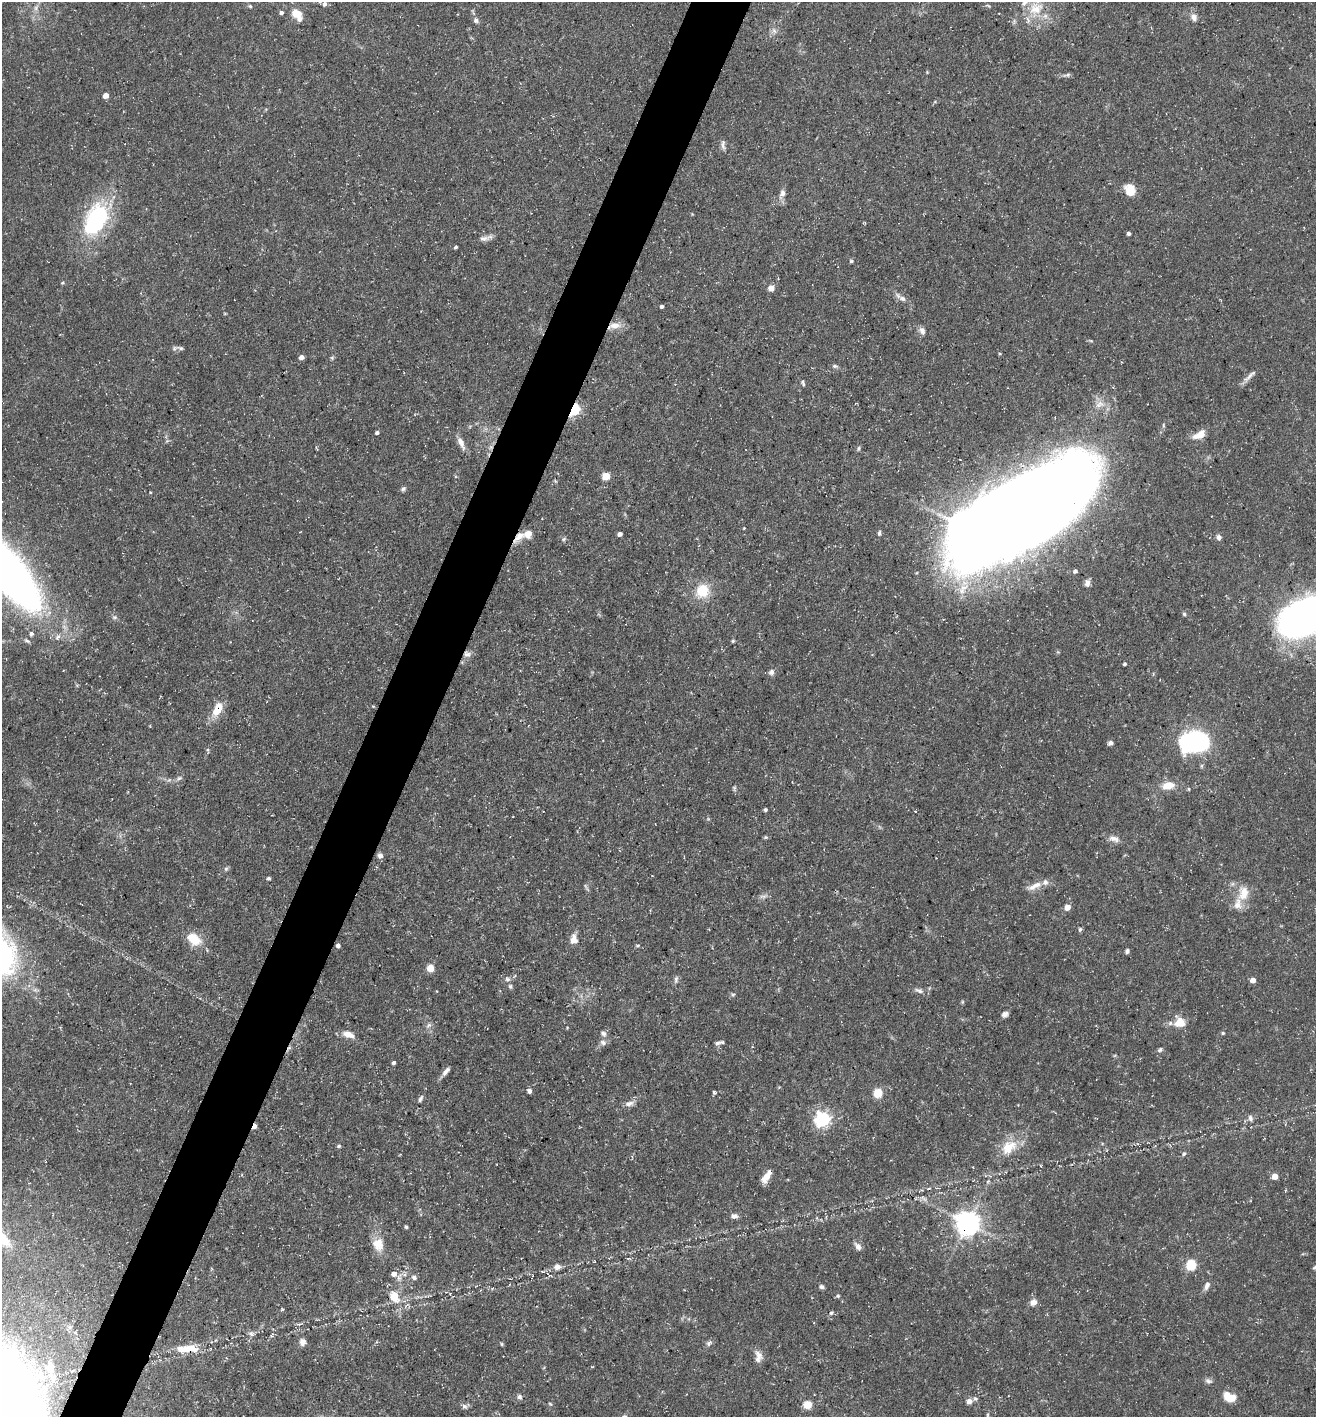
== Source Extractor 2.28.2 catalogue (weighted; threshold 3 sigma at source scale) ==
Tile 7 of 4 x 4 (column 3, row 2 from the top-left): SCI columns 2769-4082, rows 2833-4247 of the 5674 x 5663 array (HDU 1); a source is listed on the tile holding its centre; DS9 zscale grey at full resolution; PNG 1318 x 1419 px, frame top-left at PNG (2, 2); no overlay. Shown black and unused: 5% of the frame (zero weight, under 3 of 5 exposures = <1% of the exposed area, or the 3 px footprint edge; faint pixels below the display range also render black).
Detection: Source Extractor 2.28.2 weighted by HDU 2 'WHT'; one run over the whole footprint, this tile lists its part. Background 0.0534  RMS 0.0049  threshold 0.0221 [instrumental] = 3 sigma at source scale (4.5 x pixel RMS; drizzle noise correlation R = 1.50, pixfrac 1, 0.05/0.05 arcsec/px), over >= 5 px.
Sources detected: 168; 1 too faint to see at this stretch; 2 inside a brighter object's white glare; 3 cosmic-ray / hot-pixel residue — not listed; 7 inside a brighter listed object's ellipse — not listed separately; the other 155 listed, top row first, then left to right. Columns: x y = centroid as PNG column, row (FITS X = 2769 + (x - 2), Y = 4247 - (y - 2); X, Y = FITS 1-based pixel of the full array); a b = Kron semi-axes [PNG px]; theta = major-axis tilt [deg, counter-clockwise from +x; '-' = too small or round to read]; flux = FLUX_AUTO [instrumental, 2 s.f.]
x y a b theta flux
324 4 6 5 - 1.5
250 6 5 5 - 0.65
988 6 8 3 -44 0.61
36 8 10 5 58 1.8
1036 9 25 19 51 15
281 12 5 4 - 1.3
297 14 14 11 -32 6
1194 17 10 8 -65 2.8
476 20 9 7 -52 1.6
774 31 9 6 -63 1.9
1067 75 12 5 12 1.3
105 95 4 4 - 5.8
723 145 14 5 -83 1.7
1130 190 10 8 -65 10
782 193 9 8 - 2.3
96 218 39 23 70 55
1129 233 3 3 - 1.2
484 238 16 7 5 2.5
456 247 4 3 - 0.73
851 261 5 4 - 0.72
771 288 7 7 - 2.9
902 298 11 7 -24 2.3
662 306 4 3 - 1.3
614 326 19 9 7 5
922 331 10 7 -69 2.1
180 348 10 5 -14 1.4
301 357 5 4 - 2.7
332 358 5 5 - 0.71
835 366 9 5 -14 1
1250 376 23 5 42 2.7
803 383 7 4 -69 0.94
574 409 5 4 - 83
377 433 4 4 - 1
1199 435 18 8 27 5.9
461 443 17 6 -67 3.6
859 448 7 3 89 0.73
606 476 5 5 - 17
555 481 6 3 -71 0.51
403 489 7 5 29 1.1
150 492 4 3 - 0.38
1022 509 129 55 33 1700
879 533 7 5 87 1
620 534 4 4 - 2.2
519 536 17 8 42 4.4
1219 537 6 6 - 1.8
564 539 6 4 61 0.78
1075 571 4 4 - 1.3
7 572 55 19 -52 520
1087 583 9 6 78 2.4
702 591 20 18 63 12
1184 614 5 4 - 0.87
114 617 8 6 1 1.1
1303 617 42 27 25 230
31 634 5 5 - 1.3
733 641 5 4 - 0.61
467 654 11 8 -17 2.3
462 662 5 5 - 0.66
1125 664 3 3 - 0.97
771 672 8 7 - 1.7
217 709 19 10 62 9.1
1193 742 28 20 10 69
1110 743 5 4 - 1.8
179 778 8 5 21 1.2
169 780 5 5 - 0.94
1168 785 12 8 12 7.9
734 788 7 5 89 0.79
1189 789 5 3 - 0.49
765 810 4 4 - 0.98
766 837 6 4 0 0.66
1114 839 16 8 -15 3.1
380 855 6 6 - 2
226 869 6 5 - 0.93
268 878 4 4 - 1
1034 886 24 8 23 4.9
1243 893 23 16 80 8.9
763 896 12 5 14 1.7
1067 907 5 4 - 5.9
1080 929 6 5 - 0.91
194 939 19 13 -39 9.9
574 939 12 9 -88 4.2
338 945 4 4 - 1.6
638 945 7 3 1 0.68
1127 951 6 4 74 1.1
430 968 5 5 - 12
507 979 7 5 -16 1.3
676 979 11 5 81 1.3
1253 980 4 4 - 4.3
510 986 6 5 - 0.88
919 990 14 6 -20 2.1
733 995 5 5 - 0.72
962 1002 6 4 90 0.56
1005 1014 7 6 - 1.9
1179 1022 14 13 - 7.3
429 1025 8 5 36 1.4
567 1028 5 3 - 0.41
1223 1033 5 4 - 0.68
349 1034 13 7 -18 4.9
603 1034 9 7 -41 1.6
603 1042 10 8 -19 1.8
719 1043 11 4 13 1.5
1160 1050 8 5 45 1
394 1063 4 3 - 1.2
446 1071 13 5 49 2.3
529 1091 5 4 - 1.7
714 1093 6 3 -63 0.81
878 1093 5 5 - 24
420 1099 9 5 62 1.2
629 1104 13 7 19 2.6
1250 1118 8 5 -73 1.5
822 1119 6 6 - 130
254 1126 6 4 75 3.3
339 1146 5 4 - 0.71
1009 1147 26 17 38 12
1184 1154 6 4 66 0.76
1041 1166 5 3 - 0.38
973 1167 4 2 - 0.34
1275 1176 5 4 - 6.4
766 1177 15 7 57 5.6
988 1181 6 4 50 0.96
923 1198 11 5 -24 1.6
734 1216 8 6 1 2.1
967 1223 7 7 - 490
406 1227 4 3 - 0.77
378 1244 18 14 -73 7.6
858 1246 11 7 -52 2.5
594 1262 4 2 - 0.31
1191 1265 5 5 - 42
557 1267 9 7 7 2.3
1315 1267 7 4 44 0.65
394 1274 6 6 - 3.3
414 1277 7 6 - 1.4
1207 1286 11 6 66 2.1
821 1287 6 5 - 1.3
394 1296 6 5 - 19
838 1296 6 5 - 0.8
1033 1302 9 8 - 2.8
282 1309 5 3 - 0.48
831 1313 5 4 - 0.91
251 1334 8 6 -31 1.5
272 1335 8 3 58 0.92
302 1342 9 8 - 2.3
502 1344 6 3 -88 0.5
708 1344 7 4 -46 1.1
186 1349 27 12 3 9.3
758 1355 15 8 -52 3
50 1368 16 15 - 8.6
1208 1381 10 6 -15 1.6
519 1397 7 6 - 1.2
1230 1397 14 9 -20 8.5
975 1399 7 5 -67 0.98
969 1401 6 6 - 2.7
550 1404 5 3 - 0.52
808 1405 5 5 - 17
464 1406 8 6 -42 1.5
988 1415 7 3 82 0.65
Overlapping masked pixels (flux is a lower limit): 9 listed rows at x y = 614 326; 574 409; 1022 509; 519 536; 467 654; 462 662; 217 709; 254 1126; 967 1223
Isophote crosses this tile's border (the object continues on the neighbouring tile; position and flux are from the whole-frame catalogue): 4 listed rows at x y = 1036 9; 7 572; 1303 617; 1315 1267